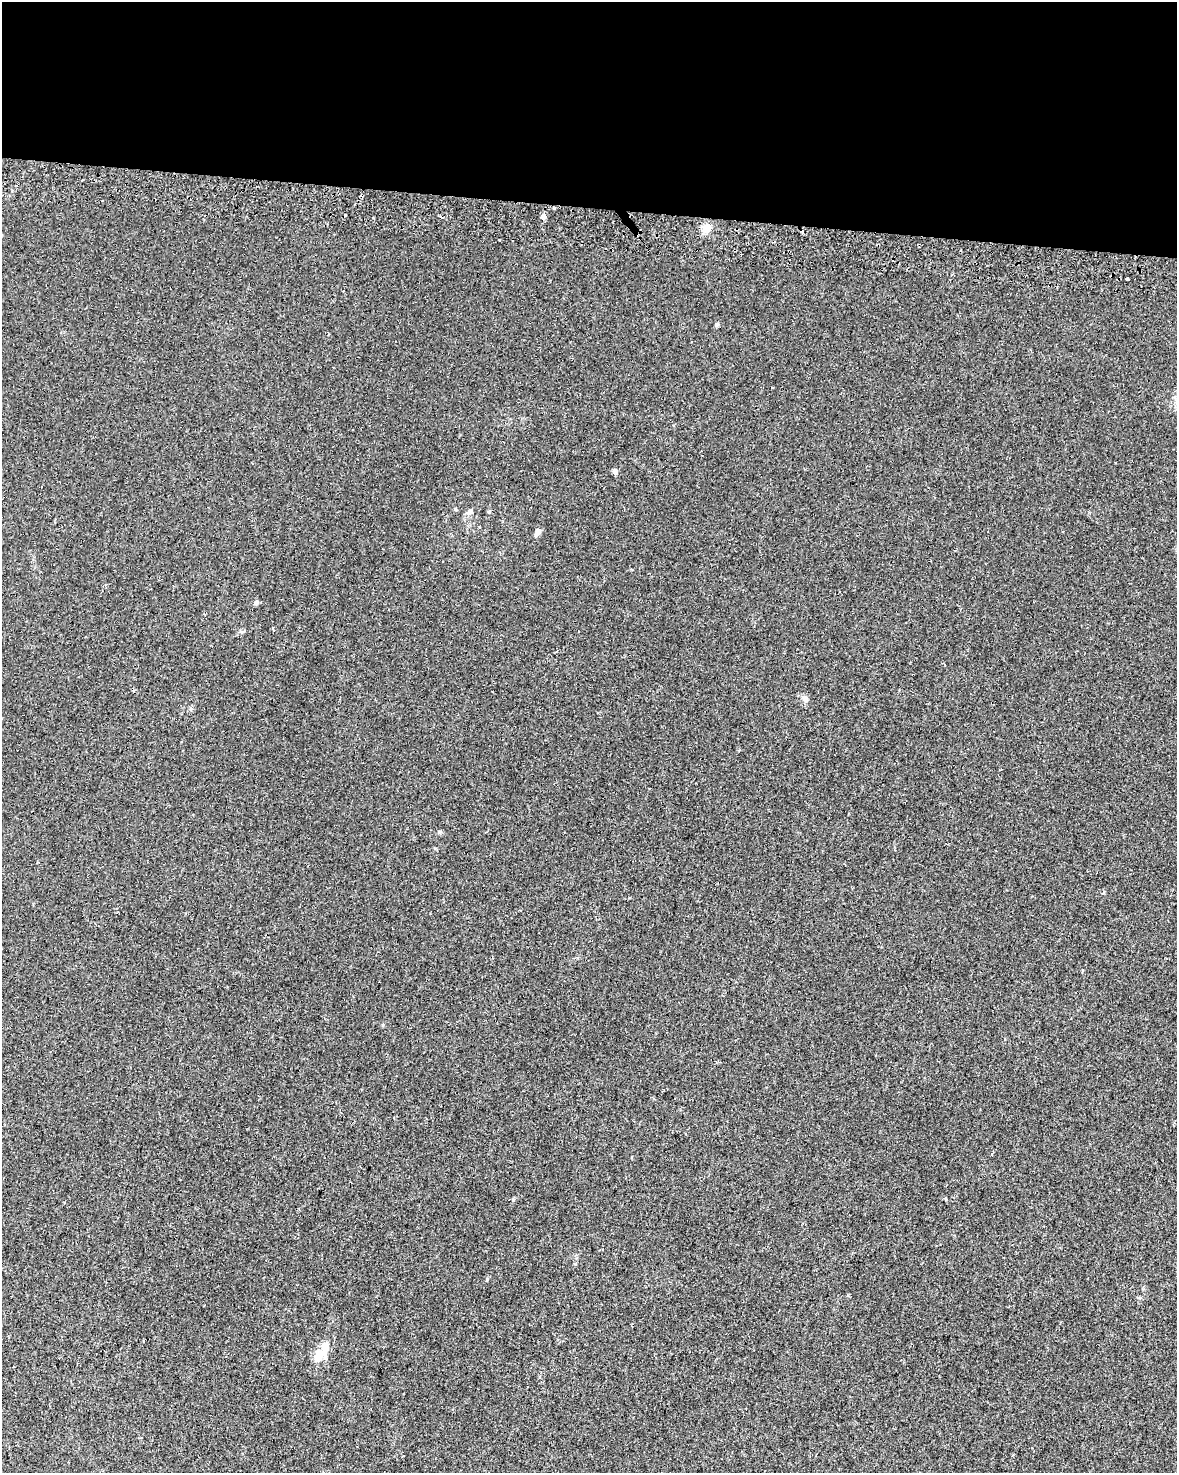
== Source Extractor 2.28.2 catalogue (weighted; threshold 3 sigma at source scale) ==
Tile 3 of 4 x 3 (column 3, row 1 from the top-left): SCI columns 2407-3581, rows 3279-4749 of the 4803 x 5029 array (HDU 1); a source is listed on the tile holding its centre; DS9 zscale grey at full resolution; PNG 1179 x 1475 px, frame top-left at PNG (2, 2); no overlay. Shown black and unused: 14% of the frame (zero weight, under 2 of 3 exposures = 4% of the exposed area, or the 3 px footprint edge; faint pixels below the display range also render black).
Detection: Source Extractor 2.28.2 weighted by HDU 2 'WHT'; one run over the whole footprint, this tile lists its part. Background 0.0284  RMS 0.0049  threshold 0.0221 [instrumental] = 3 sigma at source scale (4.5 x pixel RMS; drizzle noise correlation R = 1.50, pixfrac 1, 0.0396/0.0396 arcsec/px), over >= 5 px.
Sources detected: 18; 2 cosmic-ray / hot-pixel residue — not listed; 1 inside a brighter listed object's ellipse — not listed separately; the other 15 listed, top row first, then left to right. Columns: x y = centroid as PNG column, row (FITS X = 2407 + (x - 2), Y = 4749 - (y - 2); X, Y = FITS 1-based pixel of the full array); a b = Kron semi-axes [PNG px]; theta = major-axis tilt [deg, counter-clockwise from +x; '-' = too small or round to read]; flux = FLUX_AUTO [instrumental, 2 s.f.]
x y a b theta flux
543 217 5 4 - 3.1
706 228 11 9 84 4.1
802 233 3 3 - 3.6
499 240 3 3 - 0.91
1127 279 3 3 - 3.1
717 324 6 4 45 0.66
615 472 5 4 - 2.2
470 511 11 6 36 1.8
489 512 5 4 - 0.55
537 532 10 6 66 1.9
256 603 5 5 - 1.4
805 699 8 6 -67 1.8
191 708 6 4 0 0.72
487 1279 5 4 - 0.55
318 1355 20 12 49 6.7
Overlapping masked pixels (flux is a lower limit): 1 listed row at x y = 802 233
Unlisted compact peaks at least as high as the median listed source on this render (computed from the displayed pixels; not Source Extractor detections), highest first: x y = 383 1025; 439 832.